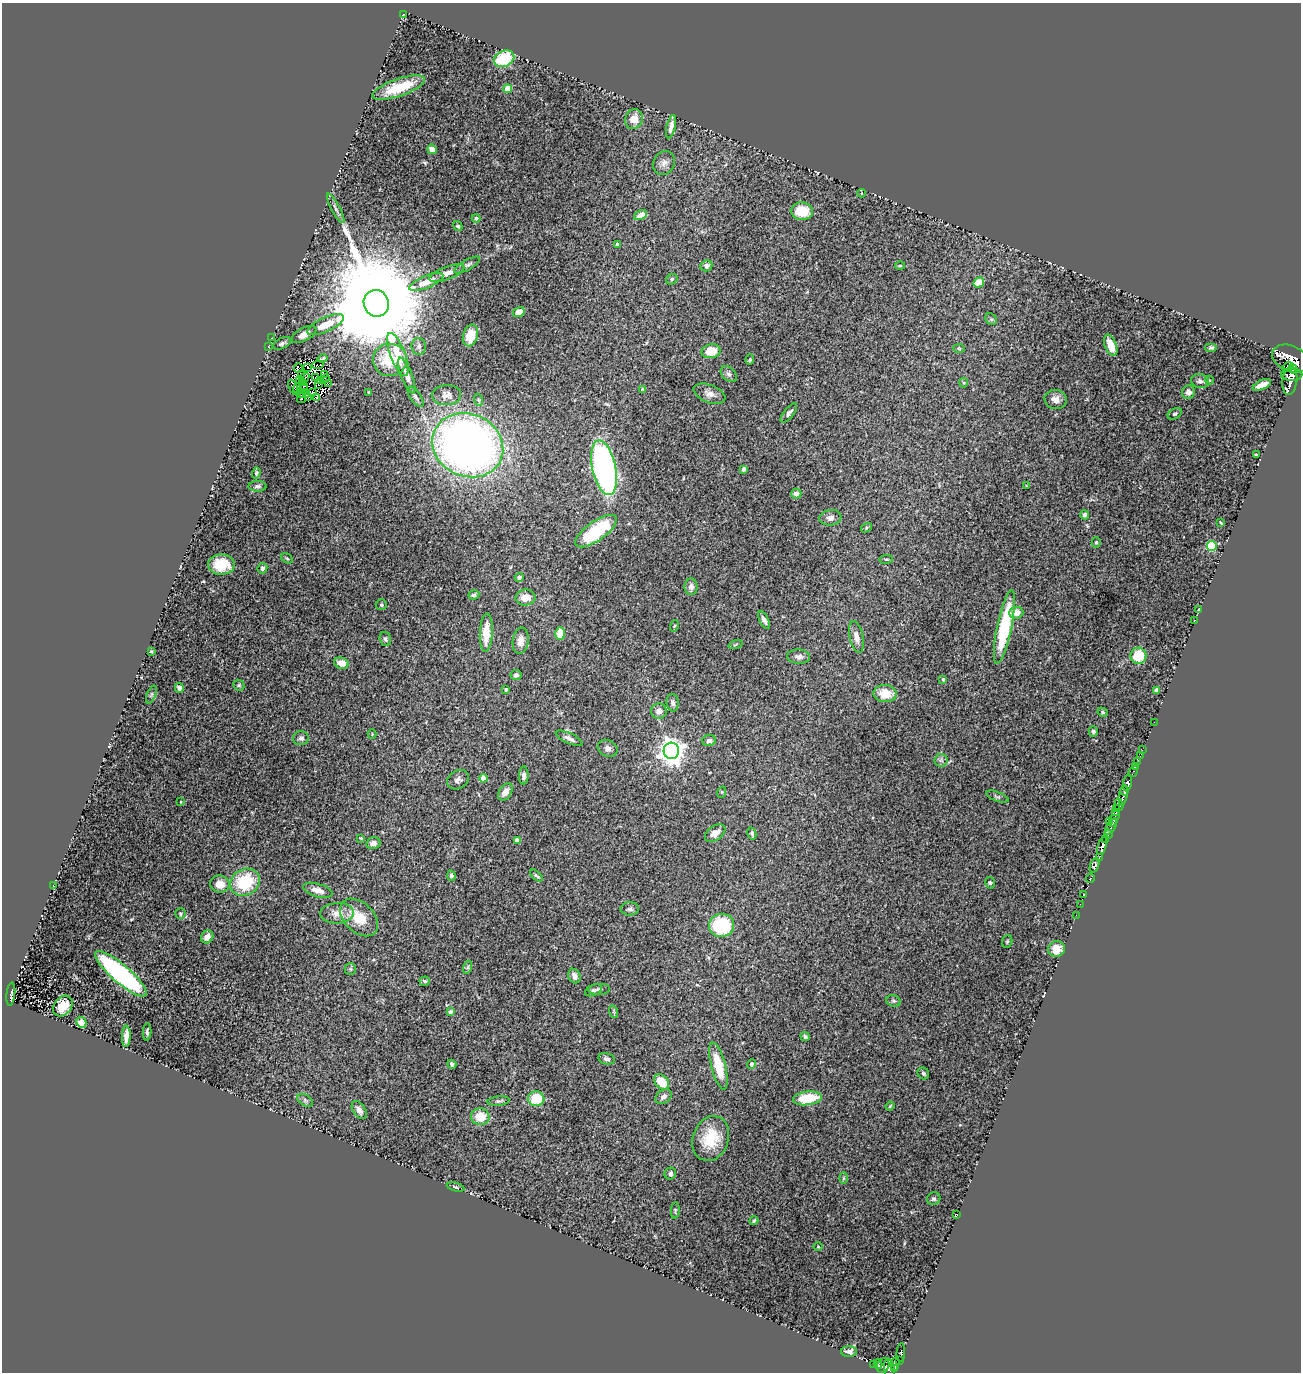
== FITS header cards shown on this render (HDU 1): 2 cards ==
NAXIS1  =                 1299
NAXIS2  =                 1370

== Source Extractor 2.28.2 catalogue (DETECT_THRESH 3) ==
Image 1299 x 1370 px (HDU 1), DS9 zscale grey, 1 PNG px = 1 image px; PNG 1303 x 1374 px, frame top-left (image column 1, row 1370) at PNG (2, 3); each listed source drawn as its Kron ellipse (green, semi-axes under 4 px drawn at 4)
Background 0.164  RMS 0.022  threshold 0.0655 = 3 sigma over >= 5 px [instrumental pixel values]
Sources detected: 255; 13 with non-positive FLUX_AUTO (blend fragments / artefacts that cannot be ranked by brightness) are neither listed nor drawn; the other 242 listed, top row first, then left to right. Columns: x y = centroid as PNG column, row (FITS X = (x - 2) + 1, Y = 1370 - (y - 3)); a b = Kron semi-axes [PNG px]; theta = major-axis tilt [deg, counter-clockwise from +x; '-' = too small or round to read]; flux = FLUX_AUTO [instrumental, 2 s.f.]
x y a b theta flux
403 15 3 2 - 0.9
504 59 10 8 23 65
399 87 28 8 19 50
508 89 4 4 - 34
634 119 10 8 68 17
671 127 12 4 76 8.2
432 149 5 4 - 11
664 163 12 10 59 9.2
861 193 4 3 - 1.1
336 208 16 3 -62 5.4
802 211 11 9 -1 34
641 215 7 4 28 14
476 218 4 4 - 4
458 226 5 4 - 2.8
617 244 3 3 - 4.1
467 265 14 5 29 4.4
706 266 6 5 - 4.3
900 266 5 3 - 1.3
447 273 18 6 20 12
672 279 6 5 - 3.1
426 282 18 6 23 21
979 283 6 4 32 28
376 303 13 12 - 65000
519 312 6 5 - 11
991 319 6 5 - 2.5
326 325 20 7 25 24
304 334 13 6 28 8.8
470 335 11 7 73 21
271 338 2 2 - 11
282 343 10 5 26 3.5
1111 345 11 5 -69 21
419 346 8 7 - 4.7
268 347 4 3 - 1.9
1211 347 6 4 0 2.3
959 349 6 4 -3 1.7
711 351 9 7 12 32
398 354 23 7 -69 30
323 358 5 3 - 2.2
1290 359 19 13 -21 1400
390 360 17 16 - 48
750 360 5 4 - 1.7
318 365 6 2 9 1.2
1289 366 5 3 - 130
308 367 3 2 - 2
298 368 5 3 - 1.6
1293 369 5 3 - 78
302 374 4 3 - 3
325 374 3 3 - 0.82
729 374 9 6 -44 4.8
407 375 19 5 -69 9.7
1292 375 10 6 0 270
315 377 4 2 - 2.6
304 378 5 2 - 3.9
325 379 5 3 - 0.093
1209 380 4 3 - 1
299 381 2 2 - 2.8
321 381 3 2 - 1.6
1200 381 9 7 -14 4.9
1290 381 14 7 82 330
303 383 3 2 - 0.17
964 383 5 4 - 1.6
318 384 2 2 - 2.1
328 384 3 2 - 2.8
1262 385 10 4 26 16
303 386 4 2 - 0.077
293 387 8 4 -67 9.4
297 388 5 3 - 3.8
303 389 5 2 - 3.1
643 390 4 4 - 11
369 392 3 2 - 1.2
1188 392 7 6 - 9.6
312 393 3 2 - 0.65
300 394 4 2 - 2.1
306 394 3 3 - 1.4
709 394 17 8 -21 10
447 395 14 10 4 9
309 397 3 2 - 1.8
416 397 12 5 -55 4.3
302 398 5 2 - 1.5
316 398 3 2 - 0.69
1056 399 11 9 -13 10
479 400 6 4 -70 2
789 413 12 5 51 4.8
1175 414 7 5 29 2.5
468 445 36 31 -24 1100
1256 455 3 3 - 2.5
604 468 28 12 -78 510
744 469 4 4 - 5.2
256 473 5 4 - 2.3
257 486 9 5 -1 3.6
1027 486 3 3 - 1.1
796 494 5 5 - 9.3
1085 515 4 4 - 4.7
830 518 11 7 7 6.6
1221 523 4 2 - 1.3
866 528 6 4 33 1.8
596 531 24 9 36 93
1096 542 5 4 - 2.4
1212 546 5 5 - 95
287 558 6 4 -30 2.3
886 559 7 3 7 1.8
221 565 13 10 2 37
262 568 5 5 - 4.1
519 577 4 4 - 4.6
691 587 8 6 -89 5.4
474 595 5 4 - 3.5
525 598 10 8 5 17
381 605 6 5 - 2.9
1199 609 4 2 - 0.84
1016 613 7 6 - 13
764 620 9 4 -64 5.7
1195 620 3 2 - 1.7
674 626 6 3 70 1.7
1004 627 37 7 78 110
486 633 19 6 87 25
560 633 6 4 -87 28
856 637 16 7 -77 9.8
385 639 7 5 -74 3.3
521 641 13 8 81 12
735 645 7 3 19 1.4
151 651 3 3 - 1.3
1138 656 8 8 - 51
799 657 11 7 -3 6.7
341 663 7 5 -16 15
516 675 5 5 - 3.9
943 679 4 3 - 2.4
239 685 6 5 - 2.1
179 688 5 4 - 5
506 689 3 3 - 2.9
1157 690 4 4 - 12
885 693 12 8 -4 27
151 694 9 4 68 3.2
673 703 9 6 -82 4.1
659 711 8 7 - 8.3
1103 712 5 4 - 2
1154 722 3 2 - 1
1093 732 5 4 - 3.5
372 734 4 4 - 1.4
301 738 8 7 - 5
569 738 14 5 -25 6.5
709 740 7 5 14 5.9
608 748 10 8 -27 7
1142 750 3 2 - 1.1
671 751 8 7 - 1500
1140 756 3 2 - 2.7
941 760 7 6 - 4.4
1137 762 3 2 - 1.5
1136 766 3 2 - 0.94
1133 772 6 3 55 5
524 775 9 4 89 5.6
483 778 4 4 - 29
458 780 11 9 33 6.2
1128 783 8 4 80 110
1124 791 5 3 - 80
505 792 9 6 56 11
722 792 6 3 71 1.5
1123 795 10 3 81 160
997 796 12 4 -20 3.1
181 802 3 2 - 0.95
1119 805 6 4 -84 19
1117 808 3 2 - 19
1115 813 3 3 - 32
1114 818 9 3 64 25
1109 821 2 2 - 12
1111 827 9 3 57 68
715 833 11 7 35 12
752 833 6 3 -78 3
1108 834 5 3 - 52
361 838 4 4 - 1.2
517 840 4 4 - 12
1105 840 3 2 - 19
373 843 7 5 15 7.5
1102 846 10 4 72 280
1099 857 3 3 - 8.4
1095 865 7 4 69 170
451 876 5 4 - 3.9
536 876 7 4 -41 2.3
1090 878 5 3 - 42
245 882 15 13 29 74
990 883 6 4 -75 2.1
220 884 10 8 -7 17
53 885 3 2 - 7.5
318 890 15 6 -16 11
1084 895 3 2 - 8.3
1080 904 2 2 - 2.9
630 909 9 6 0 4.2
337 913 17 10 3 15
180 914 5 5 - 2.4
1076 915 3 2 - 1.2
359 917 22 14 -43 38
721 925 12 11 - 110
207 937 7 6 - 9.9
1007 941 6 5 - 2.1
1056 949 8 8 - 21
468 967 6 4 71 2.6
350 969 6 5 - 2.6
121 974 33 9 -41 310
574 976 7 6 - 9
425 981 5 5 - 3
599 989 11 5 2 3.6
594 990 9 5 25 3.4
11 994 12 4 84 38
893 1001 7 5 -19 3
63 1006 11 8 50 22
450 1012 4 4 - 6.7
614 1012 6 4 -71 1.9
81 1022 6 5 - 14
147 1032 9 4 86 3.7
126 1036 11 4 87 9.5
805 1037 5 4 - 3.6
607 1059 8 5 -12 4
452 1064 4 4 - 3.3
751 1064 5 4 - 5.3
718 1066 24 7 -75 45
923 1073 6 5 - 2.6
662 1082 8 6 -46 32
663 1097 9 6 39 6.5
807 1098 15 7 7 51
536 1099 8 7 - 43
305 1100 8 5 -32 4
498 1101 11 4 6 3.3
890 1106 4 3 - 1.5
359 1110 10 6 -56 7.1
480 1117 9 8 - 29
711 1139 23 18 71 47
670 1173 6 5 - 3.5
843 1178 6 4 89 1.8
456 1187 9 3 -16 2.3
934 1199 7 6 - 3.6
675 1210 8 3 85 1.9
956 1215 3 2 - 1.4
754 1221 4 3 - 2.2
818 1247 5 3 - 1.2
849 1352 8 5 0 5.7
901 1353 9 3 87 37
899 1361 4 2 - 11
874 1364 3 2 - 13
878 1364 5 3 - 15
895 1364 6 3 76 73
883 1366 8 6 70 90
889 1369 10 5 -80 74
895 1369 4 3 - 47
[13 non-positive-flux detections neither listed nor drawn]